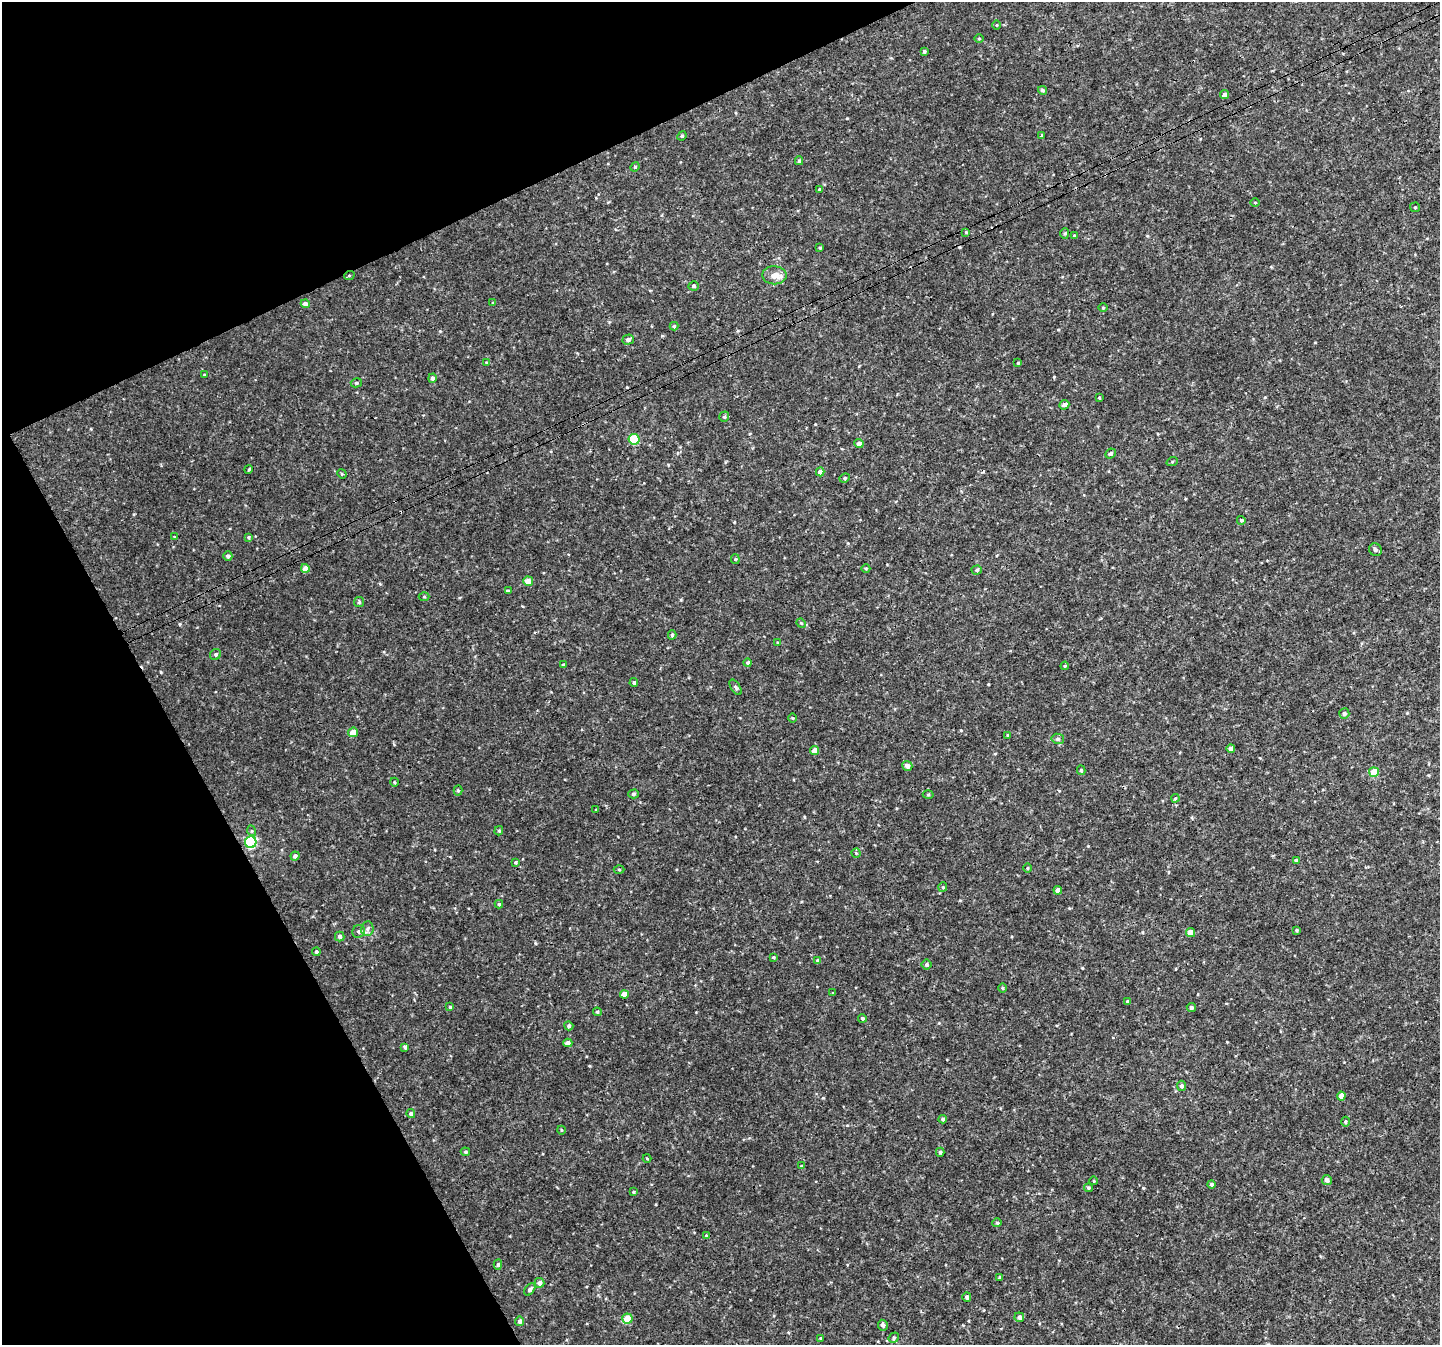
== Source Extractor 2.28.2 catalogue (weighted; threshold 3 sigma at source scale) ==
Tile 5 of 4 x 4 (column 1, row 2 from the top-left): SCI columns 4-1441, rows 2794-4136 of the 5761 x 5647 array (HDU 1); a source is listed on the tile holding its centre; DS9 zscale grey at full resolution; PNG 1442 x 1347 px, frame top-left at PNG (2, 2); each listed source drawn as its Kron ellipse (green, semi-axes under 4 px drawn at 4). Shown black and unused: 23% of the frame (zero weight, under 3 of 4 exposures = <1% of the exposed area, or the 3 px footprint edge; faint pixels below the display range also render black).
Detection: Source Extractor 2.28.2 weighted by HDU 2 'WHT'; one run over the whole footprint, this tile lists its part. Background 0.00675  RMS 0.0037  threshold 0.0166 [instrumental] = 3 sigma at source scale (4.5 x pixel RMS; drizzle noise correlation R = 1.50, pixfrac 1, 0.0396/0.0396 arcsec/px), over >= 5 px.
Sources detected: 142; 4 cosmic-ray / hot-pixel residue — neither listed nor drawn; the other 138 listed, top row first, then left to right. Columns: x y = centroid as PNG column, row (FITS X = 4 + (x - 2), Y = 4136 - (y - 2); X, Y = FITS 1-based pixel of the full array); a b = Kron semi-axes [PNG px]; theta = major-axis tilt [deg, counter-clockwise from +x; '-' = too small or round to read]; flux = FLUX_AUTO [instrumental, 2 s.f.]
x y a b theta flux
997 25 4 3 - 0.3
979 38 5 3 - 0.37
924 51 4 3 - 0.48
1042 90 4 4 - 0.74
1224 95 4 4 - 1.6
1041 135 4 2 - 0.49
682 136 5 4 - 0.49
799 161 4 4 - 0.6
635 167 5 4 - 0.43
819 189 4 4 - 0.48
1255 203 4 3 - 0.32
1415 207 5 4 - 0.4
966 232 4 4 - 0.3
1065 233 5 4 - 0.53
1074 236 4 3 - 0.35
820 248 3 2 - 0.34
774 275 12 9 -2 3.2
349 276 5 3 - 0.34
694 286 5 4 - 0.63
493 303 4 3 - 0.34
305 304 4 4 - 1.4
1103 308 5 3 - 0.35
674 326 4 4 - 0.46
628 339 5 5 - 1.1
486 363 4 3 - 0.35
1018 363 3 3 - 0.26
204 375 3 3 - 0.33
432 378 5 4 - 0.92
356 383 5 4 - 0.61
1099 398 4 3 - 0.32
1064 405 5 4 - 1.3
724 417 5 5 - 0.63
634 439 5 5 - 15
859 443 4 4 - 1.8
1110 454 5 4 - 0.71
1172 462 6 3 20 0.36
249 469 4 3 - 0.34
820 472 4 4 - 2.1
342 474 5 4 - 0.34
845 478 5 4 - 0.49
1241 520 4 4 - 0.56
175 537 4 3 - 0.39
249 537 4 4 - 0.38
1375 550 7 6 - 0.92
228 556 4 4 - 0.87
735 559 5 4 - 0.4
305 568 4 4 - 2.7
866 568 4 3 - 0.3
977 570 5 4 - 0.57
528 581 5 5 - 3.1
509 591 4 3 - 2.8
424 597 5 3 - 0.33
359 602 5 5 - 0.51
801 623 5 4 - 0.36
672 635 4 4 - 0.61
778 643 4 4 - 0.45
216 654 6 5 - 0.65
748 663 4 4 - 0.55
563 665 3 3 - 0.42
1065 666 4 3 - 0.35
634 682 4 4 - 0.59
735 687 9 4 -57 0.7
1344 714 5 5 - 0.78
792 718 4 3 - 0.32
353 732 5 5 - 3.5
1008 735 4 4 - 0.46
1058 739 6 5 - 0.69
1231 749 4 4 - 1.8
815 750 4 4 - 2.6
907 766 5 5 - 1.5
1081 770 5 4 - 0.48
1374 772 5 5 - 6.5
394 782 4 3 - 0.33
458 790 5 4 - 0.45
633 794 5 4 - 0.66
928 794 5 3 - 0.4
1175 798 4 3 - 0.4
596 810 4 3 - 0.3
252 831 5 3 - 0.39
499 831 5 4 - 0.47
251 842 6 5 - 34
856 853 4 4 - 0.39
295 856 4 4 - 1.1
1296 860 4 3 - 0.56
515 862 4 3 - 0.5
1028 868 5 3 - 0.35
619 870 5 3 - 0.33
943 887 4 4 - 0.41
1058 890 4 4 - 2.1
499 904 4 4 - 0.5
367 929 7 6 - 1.2
1297 930 4 3 - 0.35
359 931 6 6 - 0.92
1191 933 5 4 - 2.7
340 936 5 4 - 1
316 952 4 4 - 0.64
773 957 4 4 - 0.38
818 960 4 3 - 0.56
927 964 5 5 - 0.62
1003 988 5 3 - 0.39
833 993 4 3 - 0.29
624 994 4 4 - 2.9
1128 1001 3 3 - 0.46
450 1007 4 4 - 0.47
1191 1007 5 4 - 0.54
597 1012 4 4 - 0.44
862 1018 4 4 - 0.61
569 1026 5 4 - 0.62
568 1043 4 4 - 1.4
405 1047 4 3 - 0.67
1181 1086 5 4 - 0.93
1341 1096 4 4 - 2.9
411 1114 4 4 - 0.76
943 1119 4 4 - 0.63
1345 1122 5 3 - 0.43
561 1130 4 3 - 0.29
465 1152 5 4 - 0.45
940 1152 4 4 - 0.64
647 1159 4 3 - 0.27
801 1166 4 4 - 0.41
1327 1180 5 5 - 1.3
1094 1181 4 3 - 0.29
1211 1184 4 4 - 0.56
1088 1188 4 4 - 0.53
634 1192 4 3 - 0.37
997 1223 5 4 - 0.45
707 1236 4 4 - 0.52
498 1265 5 4 - 0.58
1000 1277 3 3 - 0.78
539 1283 5 5 - 1.6
530 1289 7 4 53 1
967 1297 4 4 - 0.87
1019 1317 5 5 - 1.2
627 1319 5 5 - 6.2
520 1321 5 4 - 0.88
883 1325 5 5 - 0.93
820 1338 3 2 - 0.25
894 1338 5 4 - 0.58